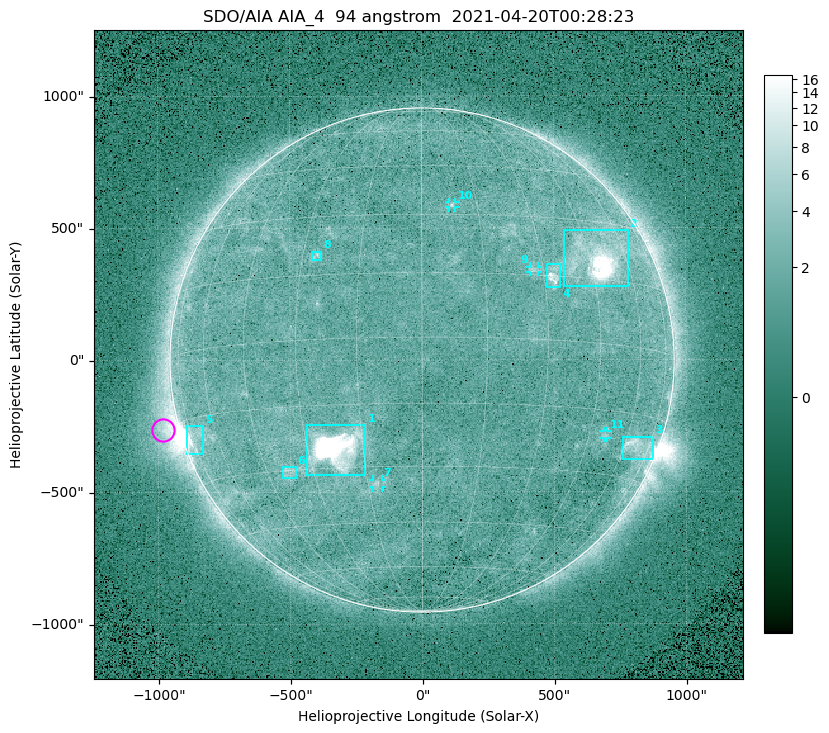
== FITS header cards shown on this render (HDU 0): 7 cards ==
TELESCOP= 'SDO/AIA '
INSTRUME= 'AIA_4   '
WAVELNTH=                   94
WAVEUNIT= 'angstrom'
DATE-OBS= '2021-04-20T00:28:23.12'
CTYPE1  = 'HPLN-TAN'
CTYPE2  = 'HPLT-TAN'

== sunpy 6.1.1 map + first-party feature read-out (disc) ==
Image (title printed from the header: SDO/AIA AIA_4  94 angstrom  2021-04-20T00:28:23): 512 x 512 px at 4.8 arcsec/px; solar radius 955 arcsec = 199 px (full disc in frame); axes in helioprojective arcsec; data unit not stated in the header (colour bar unlabelled)
Orientation: roll -0.138 deg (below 1 deg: not rotated)
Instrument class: DISC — disc imager (sunpy class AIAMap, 94 A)
Bright regions (active regions / flare kernels): reference = the median radial profile (limb darkening/brightening removed); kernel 5 px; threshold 5 sigma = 2.46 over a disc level ~1.71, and >= 1.15x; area >= 9 px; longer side >= 5 px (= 24 arcsec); searched inside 0.97 R_sun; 11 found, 11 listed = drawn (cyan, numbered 1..; 4 of them under ~33 arcsec drawn as corner ticks so the feature stays visible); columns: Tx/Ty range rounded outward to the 10 arcsec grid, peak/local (2 s.f.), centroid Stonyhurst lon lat
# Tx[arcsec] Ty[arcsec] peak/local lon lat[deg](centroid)
1 -440..-210 -440..-240 497 -22 -25
2 540..780 280..490 31 +48 +20
3 760..880 -380..-290 4.5 +67 -22
4 470..530 270..360 5.7 +33 +15
5 -900..-830 -360..-250 6.8 -72 -19
6 -530..-480 -450..-400 3.1 -38 -30
7 -190..-150 -480..-450 3.2 -13 -34
8 -420..-380 380..410 3 -26 +20
9 410..440 330..360 3 +27 +16
10 100..130 580..600 3 +8 +33
11 680..700 -300..-270 2.7 +51 -21
Off-limb structures (1.02-1.3 R_sun): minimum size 50 px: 5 found; the strongest spans PA ~85..115 deg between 1.02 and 1.22 R_sun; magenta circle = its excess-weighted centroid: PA ~105 deg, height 1.06 R_sun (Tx ~-980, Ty ~-260 arcsec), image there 4.9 x the reference